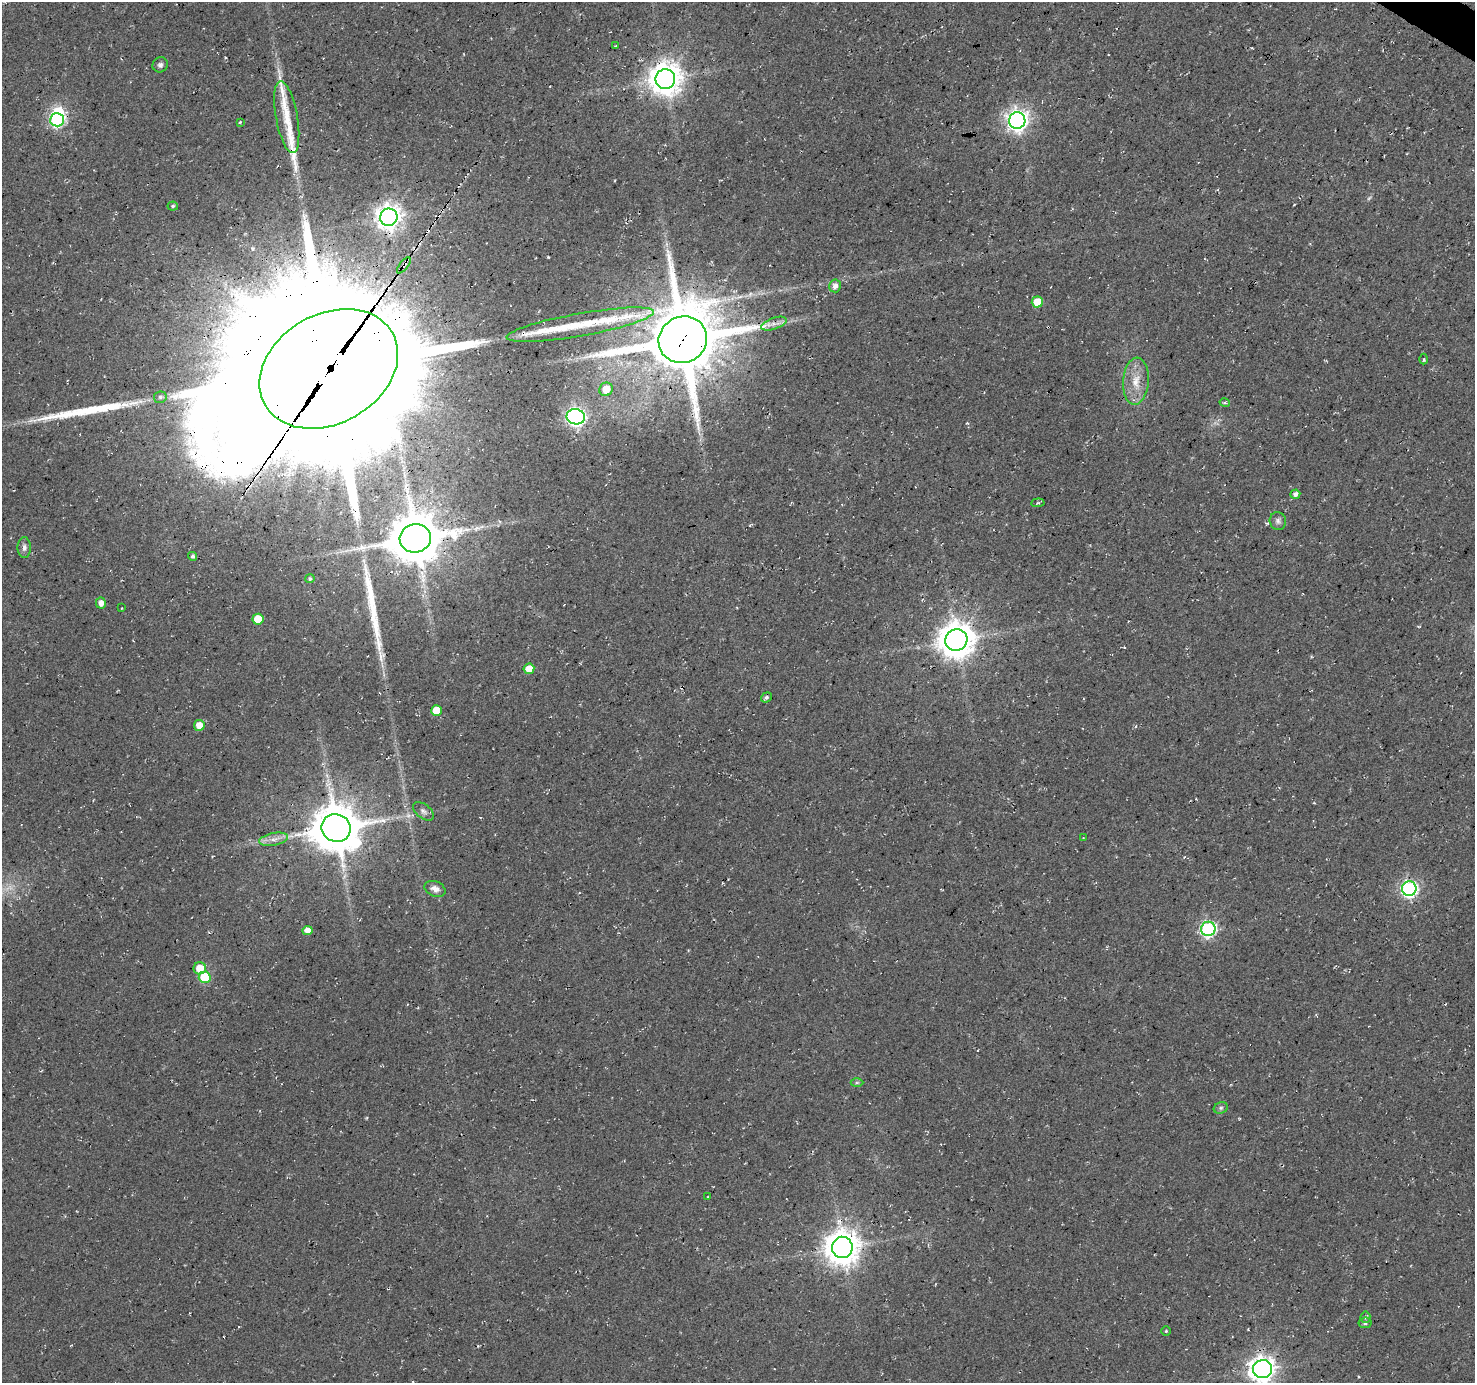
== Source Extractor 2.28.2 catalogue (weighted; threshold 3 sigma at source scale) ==
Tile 10 of 4 x 4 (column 2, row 3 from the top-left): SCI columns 1481-2953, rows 1635-3015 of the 5900 x 5964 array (HDU 1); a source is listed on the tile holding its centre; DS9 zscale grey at full resolution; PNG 1477 x 1385 px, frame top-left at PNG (2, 2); each listed source drawn as its Kron ellipse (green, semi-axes under 4 px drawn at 4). Shown black and unused: <1% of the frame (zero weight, under 3 of 4 exposures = <1% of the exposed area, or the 3 px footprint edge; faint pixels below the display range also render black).
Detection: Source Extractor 2.28.2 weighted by HDU 2 'WHT'; one run over the whole footprint, this tile lists its part. Background 0.0119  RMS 0.0054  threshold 0.0245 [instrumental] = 3 sigma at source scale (4.5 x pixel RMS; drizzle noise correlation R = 1.50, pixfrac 1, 0.0396/0.0396 arcsec/px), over >= 5 px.
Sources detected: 70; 2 too faint to see at this stretch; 1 inside a brighter object's white glare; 2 cosmic-ray / hot-pixel residue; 6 long thin detections or spike segments (spike, bleed or trail) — neither listed nor drawn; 4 inside a brighter listed object's ellipse — not listed separately; the other 55 listed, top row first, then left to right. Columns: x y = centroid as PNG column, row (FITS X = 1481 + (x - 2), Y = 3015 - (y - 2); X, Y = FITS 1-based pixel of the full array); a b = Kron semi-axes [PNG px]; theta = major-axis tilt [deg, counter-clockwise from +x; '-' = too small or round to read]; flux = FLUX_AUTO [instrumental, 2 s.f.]
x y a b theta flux
616 46 4 2 - 0.44
160 65 8 7 - 1.7
665 79 10 10 - 950
287 117 37 11 -80 12
57 120 7 6 - 93
1017 121 8 8 - 360
240 122 3 2 - 0.54
173 206 5 4 - 0.86
389 217 9 8 - 510
404 265 10 4 51 2.4
835 286 6 6 - 3.2
1037 302 5 5 - 11
774 324 13 5 19 3.2
580 325 75 11 10 24
683 340 25 23 30 5200
1424 359 5 3 - 0.76
329 369 73 54 30 46000
1136 381 23 13 85 10
606 389 7 6 - 8.2
160 397 6 5 - 1.6
1225 403 5 3 - 0.75
576 417 9 7 -10 210
1295 494 5 4 - 2.4
1038 503 7 3 5 0.63
1278 521 9 8 - 2
415 538 16 14 12 2600
24 547 10 6 -89 2.3
193 556 4 4 - 1.3
310 579 4 4 - 1
101 603 5 5 - 3.6
121 608 3 2 - 0.35
258 619 5 5 - 13
956 640 11 10 - 1200
529 669 5 5 - 7.7
766 697 6 4 39 1.3
436 710 5 5 - 9.9
199 725 5 5 - 6.1
423 811 12 7 -37 2.2
336 828 15 13 -27 2600
1083 838 3 2 - 0.4
274 839 14 6 11 3.8
435 889 11 7 -23 3.4
1409 889 7 7 - 150
1208 929 7 7 - 110
308 930 5 5 - 5
200 968 6 6 - 9.2
205 977 6 6 - 30
857 1083 6 4 1 0.8
1221 1108 7 5 21 1.3
708 1197 3 3 - 0.65
842 1247 10 10 - 1200
1365 1317 6 5 - 1.2
1365 1323 6 5 - 1.3
1166 1331 4 4 - 0.7
1263 1369 10 9 - 490
Overlapping masked pixels (flux is a lower limit): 8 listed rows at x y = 57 120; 389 217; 404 265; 683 340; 329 369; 415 538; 956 640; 336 828
Isophote crosses this tile's border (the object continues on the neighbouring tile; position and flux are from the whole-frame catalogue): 1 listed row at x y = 1263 1369